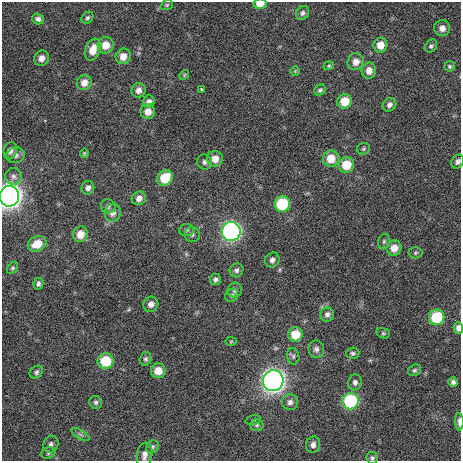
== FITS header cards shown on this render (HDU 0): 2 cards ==
NAXIS1  =                  459 / length of data axis 1
NAXIS2  =                  459 / length of data axis 2

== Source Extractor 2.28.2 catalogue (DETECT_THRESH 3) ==
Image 459 x 459 px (HDU 0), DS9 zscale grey, 1 PNG px = 1 image px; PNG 463 x 463 px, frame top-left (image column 1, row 459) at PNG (2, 2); each listed source drawn as its Kron ellipse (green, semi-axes under 4 px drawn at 4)
Background 360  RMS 7.8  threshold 23.3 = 3 sigma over >= 5 px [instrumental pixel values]
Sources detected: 89; all 89 listed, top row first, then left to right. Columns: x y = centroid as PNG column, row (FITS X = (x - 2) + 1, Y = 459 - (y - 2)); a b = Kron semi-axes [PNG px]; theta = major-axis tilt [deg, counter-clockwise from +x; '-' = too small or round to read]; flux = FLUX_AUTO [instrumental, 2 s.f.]
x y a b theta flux
260 4 7 5 4 6200
167 5 6 5 - 760
303 13 7 6 - 1600
87 18 6 5 - 1100
38 19 6 5 - 1800
442 28 8 8 - 3300
106 45 8 8 - 6400
380 45 7 7 - 6000
431 46 7 5 48 1100
93 50 11 7 69 6700
123 56 8 7 - 5200
41 58 8 7 - 3400
356 62 8 8 - 3900
329 66 5 4 - 640
449 66 5 5 - 830
295 71 5 5 - 660
369 71 8 7 - 3900
184 75 5 4 - 560
84 83 8 7 - 4400
201 89 3 2 - 390
139 90 7 7 - 2700
320 90 6 5 - 1100
345 101 7 7 - 9600
149 102 6 5 - 2100
389 105 7 6 - 2100
148 112 7 7 - 4700
364 149 6 6 - 970
10 151 9 6 75 2400
84 153 5 3 - 580
16 155 9 7 12 2100
215 159 8 8 - 5500
331 159 8 8 - 8600
205 162 8 7 - 1700
458 162 7 6 - 1600
346 165 8 8 - 12000
13 176 8 8 - 2300
165 178 8 7 - 14000
88 188 7 6 - 1800
9 196 10 9 - 320000
139 198 7 6 - 3100
282 204 8 7 - 27000
108 206 7 7 - 1300
113 213 9 8 - 3100
186 230 7 6 - 1200
231 231 9 9 - 140000
80 234 8 7 - 5700
192 234 7 7 - 1500
384 241 8 5 73 1100
37 244 10 7 23 7900
394 248 7 7 - 5400
415 253 7 5 2 960
272 260 8 7 - 2100
13 268 7 5 53 820
237 270 7 6 - 1500
215 279 6 5 - 1400
38 284 6 5 - 1500
235 290 7 7 - 1500
232 295 7 6 - 1100
151 304 8 7 - 2900
327 315 7 6 - 1900
437 317 8 7 - 22000
458 328 6 5 - 2600
383 333 7 5 -15 820
295 334 7 7 - 10000
231 341 6 4 2 610
316 349 8 8 - 2000
353 353 6 5 - 1200
293 356 8 6 -77 1200
146 359 7 6 - 1300
106 361 8 8 - 17000
415 370 7 5 28 1000
158 371 7 7 - 7100
36 372 7 5 41 1400
273 381 10 10 - 280000
355 382 8 7 - 1800
453 382 5 4 - 1400
350 401 8 8 - 45000
96 402 7 6 - 1200
290 402 8 8 - 2300
253 420 8 4 14 920
459 422 9 3 -89 2000
257 425 7 5 2 1100
80 434 10 4 -30 1400
51 444 9 7 60 1900
313 445 8 7 - 2200
153 447 7 5 53 1100
48 453 7 5 22 1200
144 455 12 7 80 3300
372 458 6 5 - 1000
At the frame edge (FLAGS 8, measured only in part): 6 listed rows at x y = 260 4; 458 162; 9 196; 458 328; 459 422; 372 458